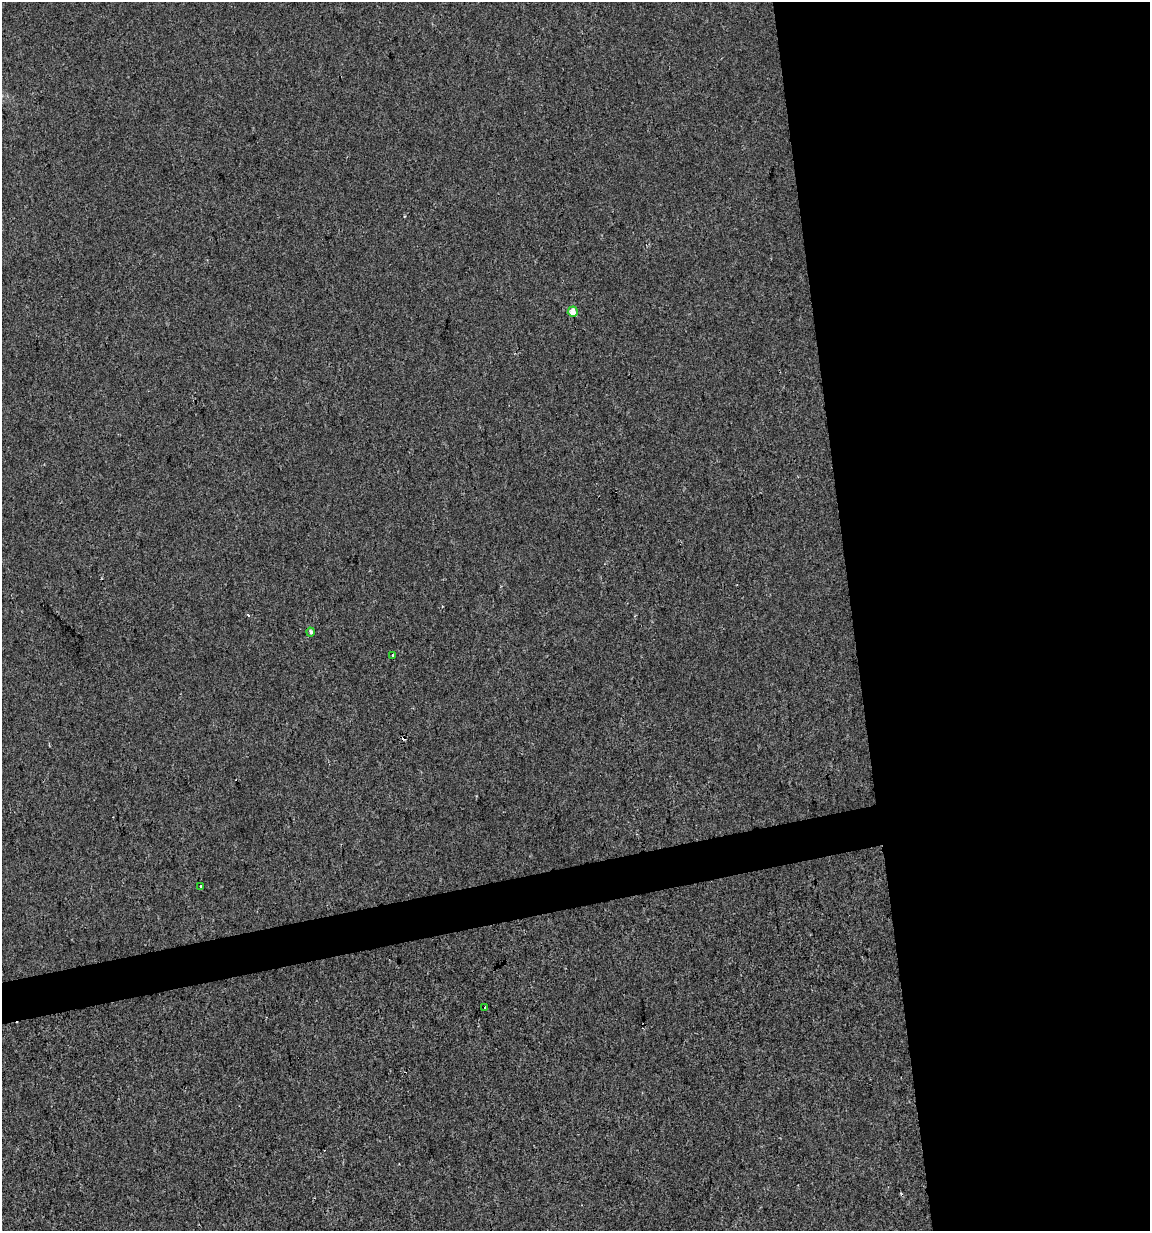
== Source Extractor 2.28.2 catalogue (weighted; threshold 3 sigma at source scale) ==
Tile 8 of 4 x 4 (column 4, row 2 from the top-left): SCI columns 3474-4621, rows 2461-3689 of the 4697 x 4919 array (HDU 1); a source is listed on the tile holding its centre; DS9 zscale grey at full resolution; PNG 1152 x 1233 px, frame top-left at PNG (2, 2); each listed source drawn as its Kron ellipse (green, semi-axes under 4 px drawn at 4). Shown black and unused: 29% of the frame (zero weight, under 2 of 3 exposures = <1% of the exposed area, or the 3 px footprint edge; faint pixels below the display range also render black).
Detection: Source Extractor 2.28.2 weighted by HDU 2 'WHT'; one run over the whole footprint, this tile lists its part. Background -2.51e-04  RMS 0.0042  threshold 0.019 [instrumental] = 3 sigma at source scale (4.5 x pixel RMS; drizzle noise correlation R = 1.50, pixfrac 1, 0.0396/0.0396 arcsec/px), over >= 5 px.
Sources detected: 7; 2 cosmic-ray / hot-pixel residue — neither listed nor drawn; the other 5 listed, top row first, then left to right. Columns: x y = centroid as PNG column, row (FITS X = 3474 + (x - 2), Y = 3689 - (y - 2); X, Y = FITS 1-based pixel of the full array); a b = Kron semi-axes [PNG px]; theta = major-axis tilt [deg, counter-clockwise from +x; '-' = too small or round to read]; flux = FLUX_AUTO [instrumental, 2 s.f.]
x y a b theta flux
573 312 5 5 - 4.5
310 632 4 4 - 1.2
392 655 3 3 - 1.9
201 887 3 3 - 3.1
485 1007 3 3 - 0.54